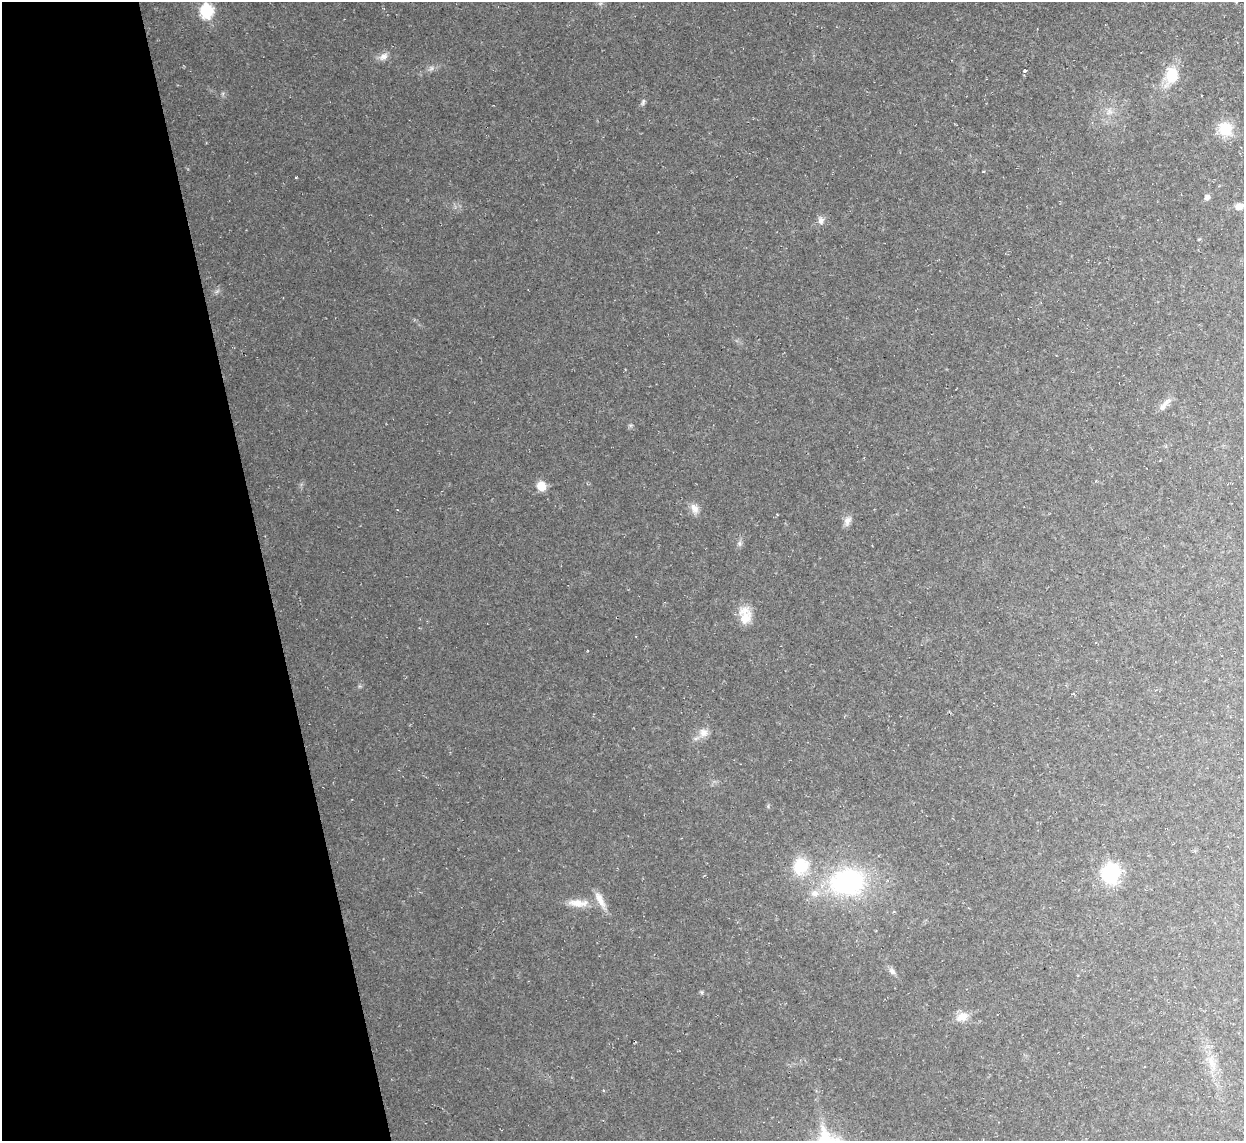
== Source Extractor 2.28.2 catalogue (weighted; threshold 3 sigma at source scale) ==
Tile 5 of 4 x 4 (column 1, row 2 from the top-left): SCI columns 1-1242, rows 2417-3555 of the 4970 x 4948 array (HDU 1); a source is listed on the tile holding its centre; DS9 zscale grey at full resolution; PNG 1246 x 1143 px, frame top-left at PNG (2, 2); no overlay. Shown black and unused: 21% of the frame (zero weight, under 2 of 3 exposures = <1% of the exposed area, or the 3 px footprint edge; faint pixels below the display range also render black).
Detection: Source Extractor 2.28.2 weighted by HDU 2 'WHT'; one run over the whole footprint, this tile lists its part. Background 0.035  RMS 0.0072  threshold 0.0324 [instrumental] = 3 sigma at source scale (4.5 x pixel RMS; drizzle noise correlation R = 1.50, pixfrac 1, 0.05/0.05 arcsec/px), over >= 5 px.
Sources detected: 29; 1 too faint to see at this stretch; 2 cosmic-ray / hot-pixel residue — not listed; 1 inside a brighter listed object's ellipse — not listed separately; the other 25 listed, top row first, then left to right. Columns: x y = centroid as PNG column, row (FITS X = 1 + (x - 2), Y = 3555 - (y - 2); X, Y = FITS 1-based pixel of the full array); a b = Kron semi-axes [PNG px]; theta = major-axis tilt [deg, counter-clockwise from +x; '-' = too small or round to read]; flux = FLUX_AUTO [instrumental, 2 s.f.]
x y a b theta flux
207 11 8 7 - 76
383 56 13 8 32 4.3
1025 71 3 3 - 3.3
1172 76 19 13 -87 20
643 102 9 5 79 1.7
1109 112 8 7 - 3.3
1225 129 17 16 - 17
1207 197 6 5 - 3
1239 206 10 8 11 4.6
821 220 9 8 - 3.6
1164 405 23 6 49 4.8
541 486 8 8 - 12
695 508 14 10 -60 5.3
847 521 13 8 60 3.9
739 543 6 6 - 1.8
745 616 23 14 -89 13
703 733 13 11 -26 5.5
801 866 18 16 59 24
1111 873 12 11 - 69
848 882 34 26 6 110
815 893 11 9 5 5.6
578 903 29 10 -4 11
892 971 10 6 -49 2.6
962 1017 14 10 29 8.4
1212 1062 15 8 -57 7.2
Unlisted compact peaks at least as high as the median listed source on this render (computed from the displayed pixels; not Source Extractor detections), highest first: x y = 296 177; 702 992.